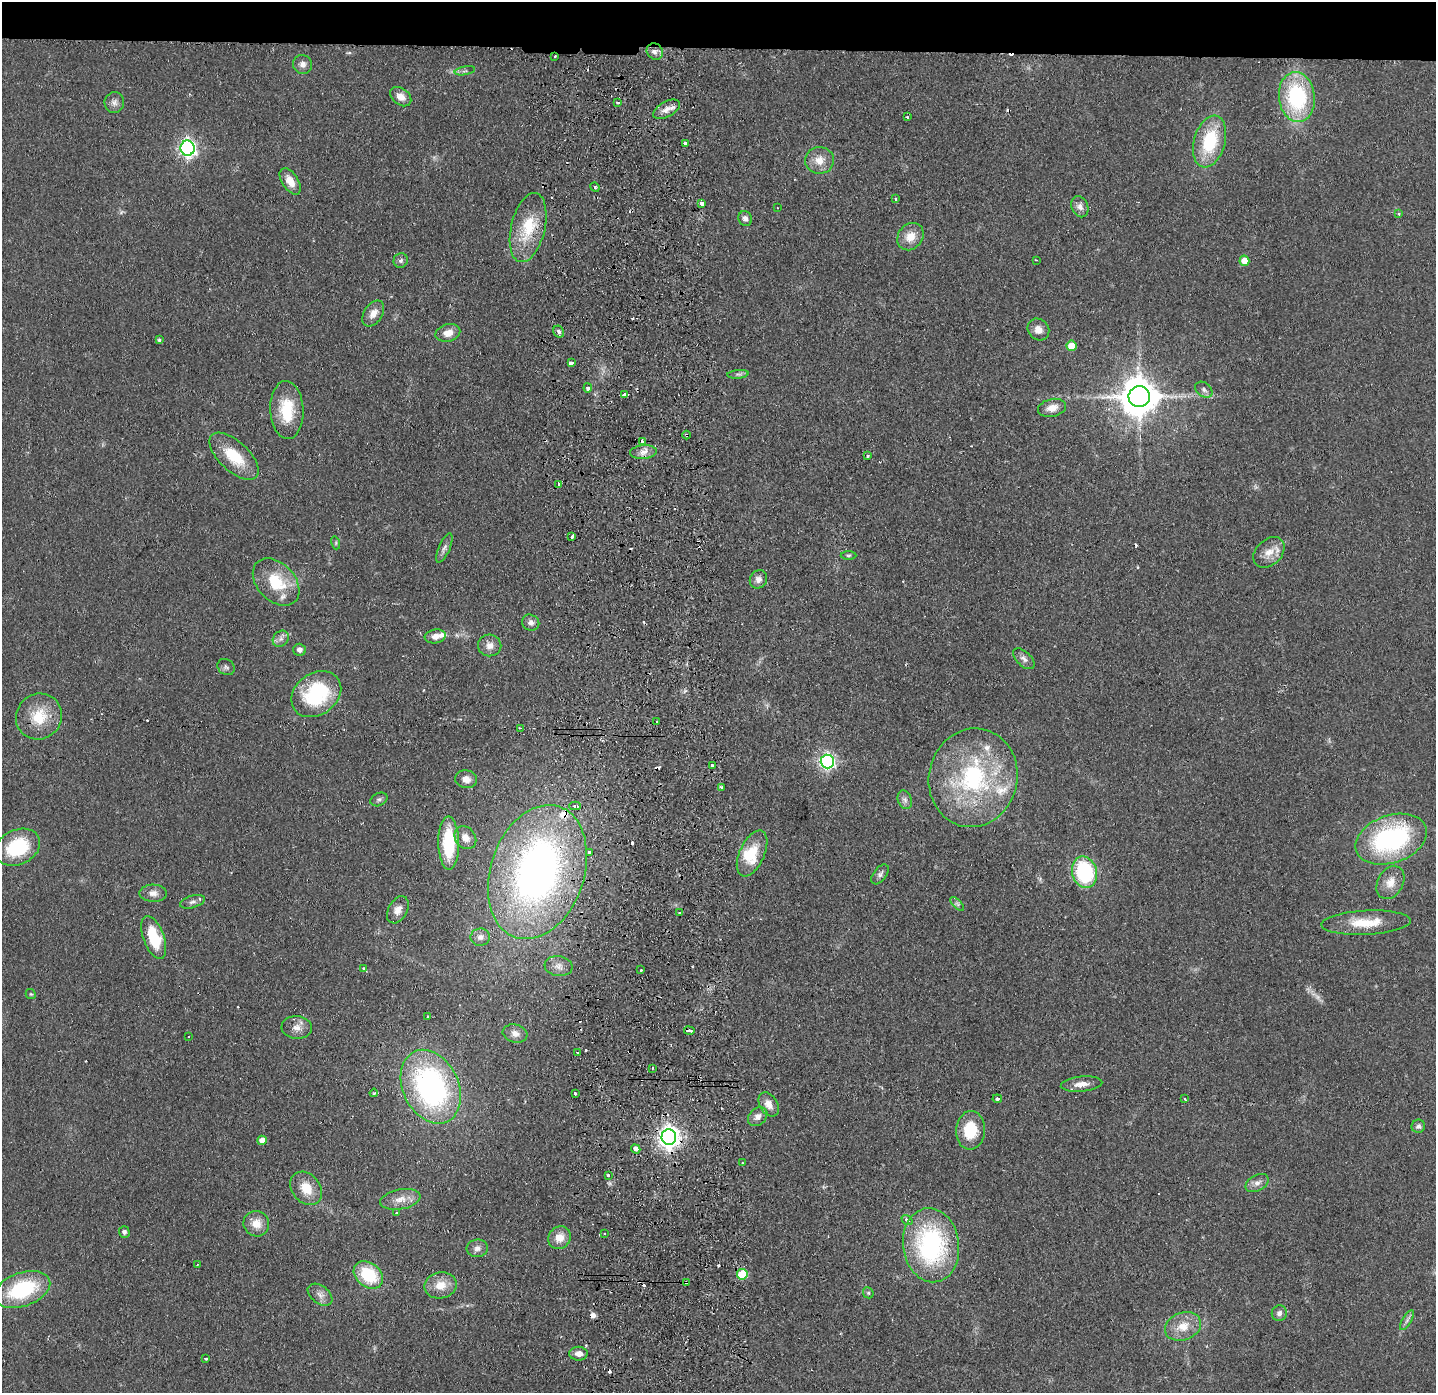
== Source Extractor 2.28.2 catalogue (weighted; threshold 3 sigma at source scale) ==
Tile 2 of 3 x 3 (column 2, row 1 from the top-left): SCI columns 1489-2922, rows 2835-4225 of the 4411 x 4278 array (HDU 1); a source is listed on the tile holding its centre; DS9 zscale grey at full resolution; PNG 1438 x 1395 px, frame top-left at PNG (2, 2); each listed source drawn as its Kron ellipse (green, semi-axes under 4 px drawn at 4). Shown black and unused: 4% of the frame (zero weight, under 2 of 3 exposures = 3% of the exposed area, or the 3 px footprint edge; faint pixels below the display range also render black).
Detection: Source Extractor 2.28.2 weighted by HDU 2 'WHT'; one run over the whole footprint, this tile lists its part. Background 0.0443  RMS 0.0087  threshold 0.0392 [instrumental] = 3 sigma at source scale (4.5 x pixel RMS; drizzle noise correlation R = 1.50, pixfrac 1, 0.05/0.05 arcsec/px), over >= 5 px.
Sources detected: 171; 1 too faint to see at this stretch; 2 inside a brighter object's white glare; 21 cosmic-ray / hot-pixel residue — neither listed nor drawn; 6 inside a brighter listed object's ellipse — not listed separately; the other 141 listed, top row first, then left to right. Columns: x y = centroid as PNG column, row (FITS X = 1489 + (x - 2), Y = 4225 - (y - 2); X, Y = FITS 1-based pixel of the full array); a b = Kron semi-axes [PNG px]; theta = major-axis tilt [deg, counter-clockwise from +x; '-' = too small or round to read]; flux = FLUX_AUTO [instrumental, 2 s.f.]
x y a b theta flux
655 51 8 7 - 4.2
555 56 3 2 - 0.83
302 64 10 9 - 4.9
465 71 10 3 10 1.8
401 97 12 8 -37 7.2
1297 97 25 18 -83 90
114 102 10 9 - 4.5
618 102 4 3 - 1.8
667 109 15 7 28 7.1
907 117 3 3 - 2.5
1210 141 26 15 74 50
685 143 3 3 - 5.4
188 148 7 7 - 310
819 160 14 13 - 12
290 181 15 8 -56 10
595 187 5 4 - 1.3
895 198 3 3 - 3.2
701 203 4 3 - 7.7
1080 207 11 8 -68 4.9
777 208 2 2 - 0.61
1399 213 3 3 - 1.7
745 218 7 6 - 3.9
528 228 35 17 77 38
910 237 14 12 50 13
401 260 7 7 - 2.7
1036 260 3 2 - 2
1244 261 5 5 - 12
373 313 14 9 56 7.7
1038 329 12 10 -47 7.1
559 332 6 5 - 2.3
448 333 12 9 15 8.9
159 340 4 3 - 1.7
1071 346 5 5 - 15
571 363 4 3 - 9
738 374 11 4 4 2.3
588 388 4 3 - 3.8
1204 390 9 7 -39 3.2
625 394 3 3 - 15
1139 397 11 10 - 2700
1052 408 14 8 13 9.4
287 410 29 16 -87 33
687 435 4 3 - 1
643 441 4 3 - 7.6
643 452 13 6 4 5.8
234 456 30 15 -43 30
867 456 3 3 - 2.4
559 484 3 3 - 4
572 537 3 3 - 4.6
336 543 6 4 -73 1.4
444 548 15 5 66 3.9
1269 552 18 12 44 12
848 555 8 3 0 1.4
758 579 9 8 - 5.2
276 582 27 19 -46 34
531 623 9 7 -30 3.8
435 636 10 7 8 7.2
281 639 9 7 45 3.6
490 645 12 11 - 6.8
300 650 6 6 - 4.3
1024 659 13 7 -43 4.3
226 667 9 7 -33 2.5
316 694 27 21 36 75
39 717 23 22 - 28
657 722 3 3 - 3
520 728 3 3 - 1.5
827 761 7 6 - 250
712 765 4 3 - 3.9
973 778 49 44 78 130
466 779 11 9 -12 6.3
721 787 4 3 - 5.7
379 799 9 6 25 2.4
905 800 9 7 -69 3.4
575 806 6 3 -1 3.3
465 838 12 10 -51 7.6
1391 839 37 23 19 140
449 843 26 10 -89 47
17 847 23 17 25 51
589 852 3 3 - 3.3
752 853 24 12 65 23
537 872 69 47 71 400
1084 872 16 12 -74 83
880 874 11 6 53 3.2
1390 882 18 12 62 11
153 893 14 8 -1 6
192 902 13 6 16 3.6
957 904 9 3 -45 1.6
398 910 14 9 61 7.8
680 913 4 3 - 1.1
1366 923 45 12 3 26
480 937 9 8 - 4.3
154 938 22 10 -70 36
558 966 14 10 -7 6.3
363 968 4 4 - 0.78
641 970 3 3 - 1.1
31 994 5 4 - 1.1
428 1017 4 3 - 2.1
297 1027 15 11 -4 8.1
689 1030 5 3 - 6.9
515 1033 12 9 -14 5.6
188 1037 2 2 - 0.69
578 1053 3 3 - 3.5
652 1068 3 2 - 1.1
1081 1084 21 7 5 7.9
431 1087 39 28 -65 210
374 1093 4 3 - 0.99
575 1094 3 3 - 2.4
997 1099 5 4 - 2.5
1185 1099 3 2 - 0.8
769 1104 13 9 -58 7.9
758 1117 10 8 41 5.5
1418 1126 7 6 - 2.8
970 1130 19 14 86 30
669 1137 8 7 - 660
262 1140 4 4 - 7.3
636 1149 5 4 - 18
742 1163 4 2 - 0.76
608 1175 3 3 - 2.8
1257 1183 12 7 28 5
306 1188 18 14 -51 17
400 1199 20 10 10 10
397 1213 3 3 - 2
907 1220 6 4 -38 2.7
256 1224 13 12 - 12
124 1232 5 5 - 2.1
604 1234 3 2 - 1.3
559 1238 12 11 - 11
931 1245 37 28 -82 140
477 1248 11 9 5 4.6
197 1264 2 2 - 0.61
742 1274 5 5 - 40
368 1275 16 12 -38 42
686 1282 3 3 - 11
441 1285 16 13 10 13
22 1290 29 16 19 71
868 1293 6 5 - 1.3
320 1295 14 9 -38 5.5
1279 1313 8 7 - 3.6
1407 1320 11 4 59 3
1183 1326 18 13 19 16
578 1354 9 7 -1 6
206 1359 4 3 - 2
Overlapping masked pixels (flux is a lower limit): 7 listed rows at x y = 555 56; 687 435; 643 441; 537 872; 689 1030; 669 1137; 686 1282